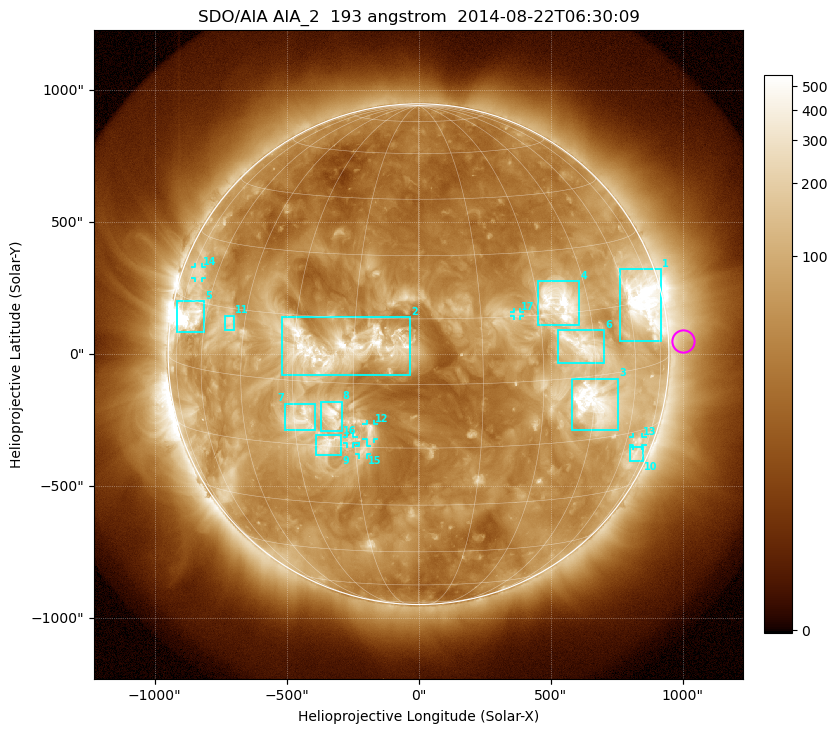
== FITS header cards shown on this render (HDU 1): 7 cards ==
TELESCOP= 'SDO/AIA'
INSTRUME= 'AIA_2'
WAVELNTH=                  193
WAVEUNIT= 'angstrom'
DATE-OBS= '2014-08-22T06:30:09.11'
CTYPE1  = 'HPLN-TAN'
CTYPE2  = 'HPLT-TAN'

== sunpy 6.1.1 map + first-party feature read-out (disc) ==
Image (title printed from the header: SDO/AIA AIA_2  193 angstrom  2014-08-22T06:30:09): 1024 x 1024 px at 2.4 arcsec/px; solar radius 948 arcsec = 395 px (full disc in frame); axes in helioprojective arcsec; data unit not stated in the header (colour bar unlabelled)
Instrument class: DISC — disc imager (sunpy class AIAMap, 193 A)
Bright regions (active regions / flare kernels): reference = the median radial profile (limb darkening/brightening removed); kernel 9 px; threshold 5 sigma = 155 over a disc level ~51.1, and >= 1.15x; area >= 12 px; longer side >= 9 px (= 22 arcsec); searched inside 0.97 R_sun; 17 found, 17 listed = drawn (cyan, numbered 1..; 6 of them under ~33 arcsec drawn as corner ticks so the feature stays visible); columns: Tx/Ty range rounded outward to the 5 arcsec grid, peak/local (2 s.f.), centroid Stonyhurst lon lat
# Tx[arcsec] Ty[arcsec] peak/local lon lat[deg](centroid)
1 760..920 45..325 13 +67 +15
2 -515..-30 -80..140 12 -19 +8
3 580..755 -285..-90 13 +45 -6
4 450..610 110..275 12 +36 +17
5 -920..-810 85..205 80 -68 +11
6 525..705 -35..90 7.6 +41 +7
7 -510..-390 -290..-185 7.5 -28 -9
8 -370..-290 -295..-180 10 -20 -7
9 -390..-290 -385..-305 8 -22 -15
10 800..850 -405..-350 4.6 +68 -21
11 -735..-700 90..150 6 -50 +12
12 -200..-170 -325..-265 6.3 -11 -11
13 810..850 -345..-315 4.4 +67 -18
14 -850..-820 290..330 3.9 -70 +22
15 -225..-195 -380..-345 5.4 -13 -16
16 -270..-245 -340..-310 4.7 -16 -13
17 360..385 145..160 4.8 +24 +16
Off-limb structures (1.02-1.3 R_sun): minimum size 162 px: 4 found; the strongest spans PA ~240..305 deg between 1.02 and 1.3 R_sun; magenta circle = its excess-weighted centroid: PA ~275 deg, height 1.06 R_sun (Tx ~1000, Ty ~50 arcsec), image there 1.7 x the reference